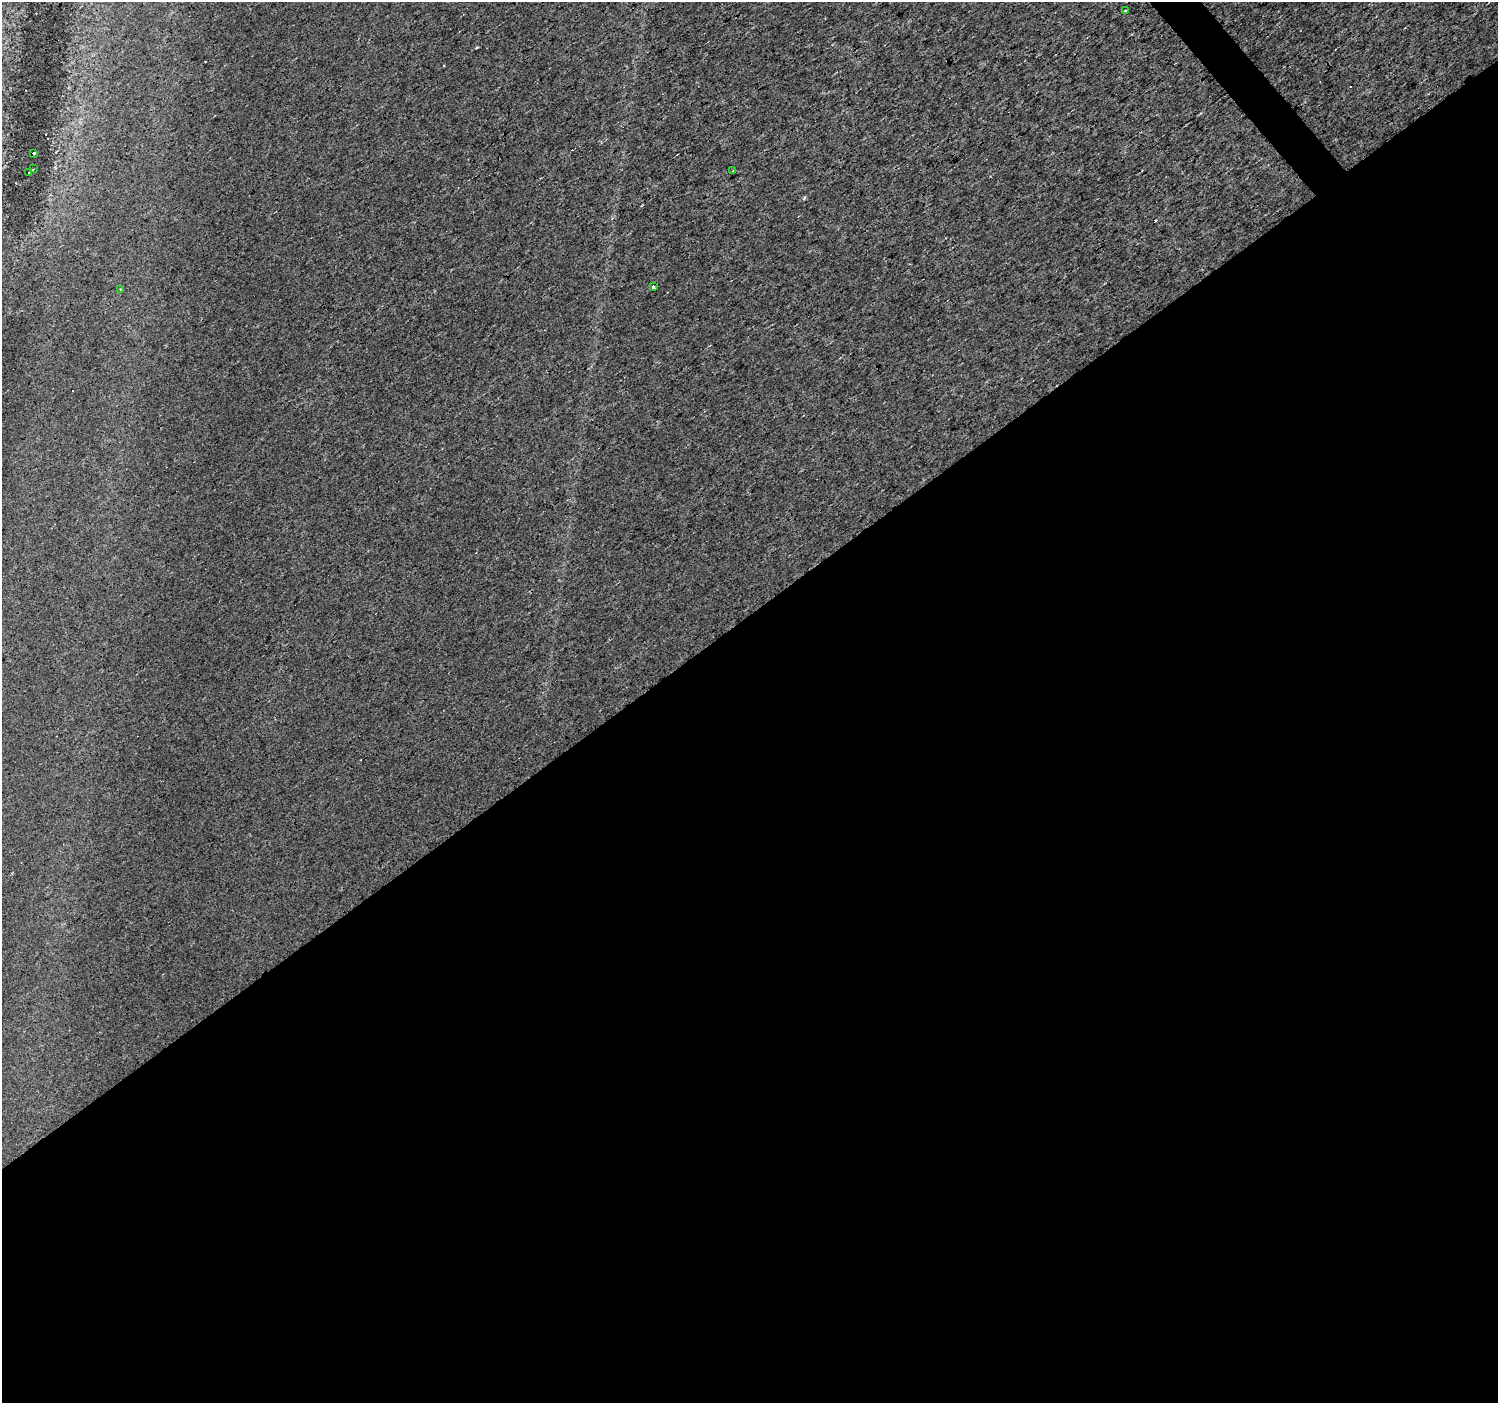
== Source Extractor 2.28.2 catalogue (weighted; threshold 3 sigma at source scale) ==
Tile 15 of 4 x 4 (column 3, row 4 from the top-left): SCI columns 2996-4491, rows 198-1598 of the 5988 x 5937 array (HDU 1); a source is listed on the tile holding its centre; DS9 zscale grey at full resolution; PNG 1500 x 1405 px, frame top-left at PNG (2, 2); each listed source drawn as its Kron ellipse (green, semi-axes under 4 px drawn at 4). Shown black and unused: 57% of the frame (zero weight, under 3 of 4 exposures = <1% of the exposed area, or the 3 px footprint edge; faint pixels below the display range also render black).
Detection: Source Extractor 2.28.2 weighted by HDU 2 'WHT'; one run over the whole footprint, this tile lists its part. Background 0.0136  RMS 0.0034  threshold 0.0151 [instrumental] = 3 sigma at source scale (4.5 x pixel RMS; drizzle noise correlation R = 1.50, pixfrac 1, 0.0396/0.0396 arcsec/px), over >= 5 px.
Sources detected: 11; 4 cosmic-ray / hot-pixel residue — neither listed nor drawn; the other 7 listed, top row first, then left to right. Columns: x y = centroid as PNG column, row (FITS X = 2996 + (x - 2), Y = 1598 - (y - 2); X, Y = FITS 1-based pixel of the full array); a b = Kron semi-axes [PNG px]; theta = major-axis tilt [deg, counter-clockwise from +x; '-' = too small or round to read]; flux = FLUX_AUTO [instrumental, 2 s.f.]
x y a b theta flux
1125 11 3 3 - 0.53
33 153 3 3 - 3
33 169 3 2 - 0.6
733 171 3 2 - 0.34
29 173 4 3 - 22
653 287 3 3 - 5.8
120 289 3 2 - 0.37